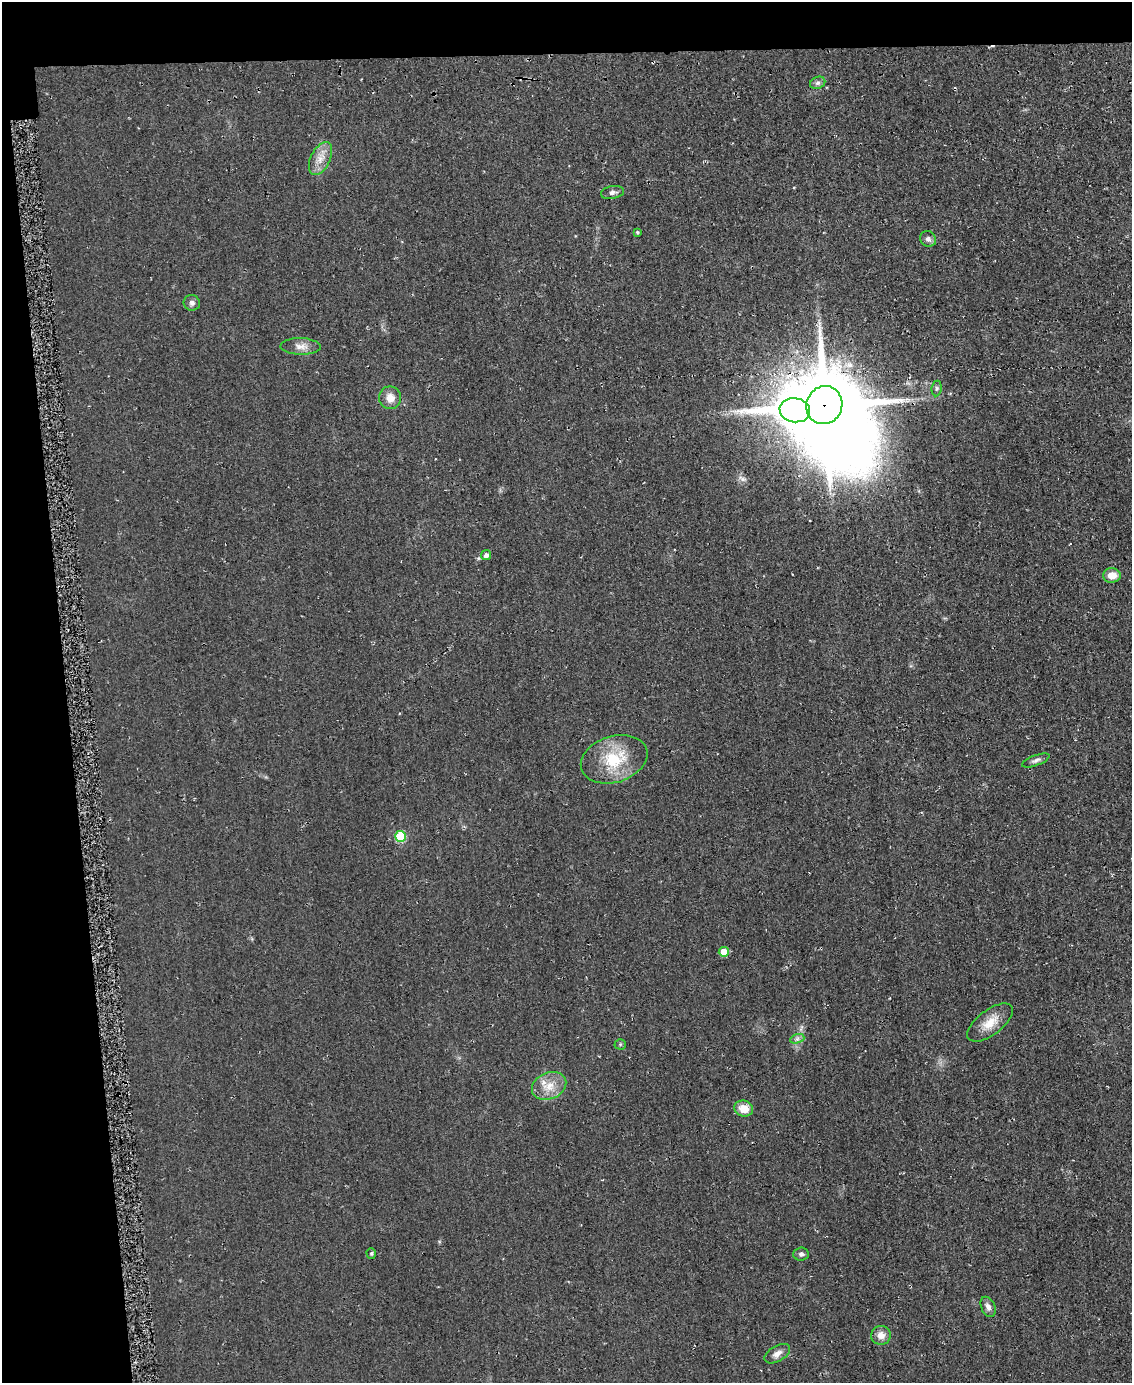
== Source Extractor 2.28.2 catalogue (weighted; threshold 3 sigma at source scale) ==
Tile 1 of 4 x 3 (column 1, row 1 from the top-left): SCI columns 11-1140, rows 2937-4317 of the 4561 x 4553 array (HDU 1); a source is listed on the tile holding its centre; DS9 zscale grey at full resolution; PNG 1134 x 1385 px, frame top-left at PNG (2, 2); each listed source drawn as its Kron ellipse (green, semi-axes under 4 px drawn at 4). Shown black and unused: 10% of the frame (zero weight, under 2 of 3 exposures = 3% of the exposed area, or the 3 px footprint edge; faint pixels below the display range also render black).
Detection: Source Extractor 2.28.2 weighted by HDU 2 'WHT'; one run over the whole footprint, this tile lists its part. Background 0.0474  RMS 0.013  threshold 0.0589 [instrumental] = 3 sigma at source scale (4.5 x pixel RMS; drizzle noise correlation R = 1.50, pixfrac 1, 0.05/0.05 arcsec/px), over >= 5 px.
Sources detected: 29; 1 inside a brighter object's white glare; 1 cosmic-ray / hot-pixel residue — neither listed nor drawn; the other 27 listed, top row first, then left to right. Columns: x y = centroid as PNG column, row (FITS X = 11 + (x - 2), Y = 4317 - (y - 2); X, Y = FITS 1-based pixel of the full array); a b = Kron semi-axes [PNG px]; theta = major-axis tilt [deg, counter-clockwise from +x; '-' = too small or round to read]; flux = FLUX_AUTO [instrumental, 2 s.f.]
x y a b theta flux
818 83 8 6 21 3.8
320 159 17 9 64 14
612 192 12 6 11 4.4
637 232 4 4 - 1.6
928 239 8 7 - 4.8
192 303 8 7 - 4.4
301 346 20 8 -1 10
937 388 8 5 84 2.7
390 398 11 11 - 13
824 405 19 18 - 9800
795 410 15 12 -9 2000
486 555 5 5 - 5
1112 575 9 7 1 14
614 759 34 23 18 58
1036 760 14 5 21 4.5
400 836 5 5 - 63
724 952 5 5 - 20
990 1023 27 12 37 22
797 1039 7 4 19 3.3
620 1044 5 5 - 1.9
549 1086 18 13 24 21
744 1109 9 8 - 18
371 1254 5 4 - 2
801 1254 8 6 5 3.5
988 1307 10 7 -66 5.9
881 1335 10 9 - 10
777 1354 14 8 30 8
Overlapping masked pixels (flux is a lower limit): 1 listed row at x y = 824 405